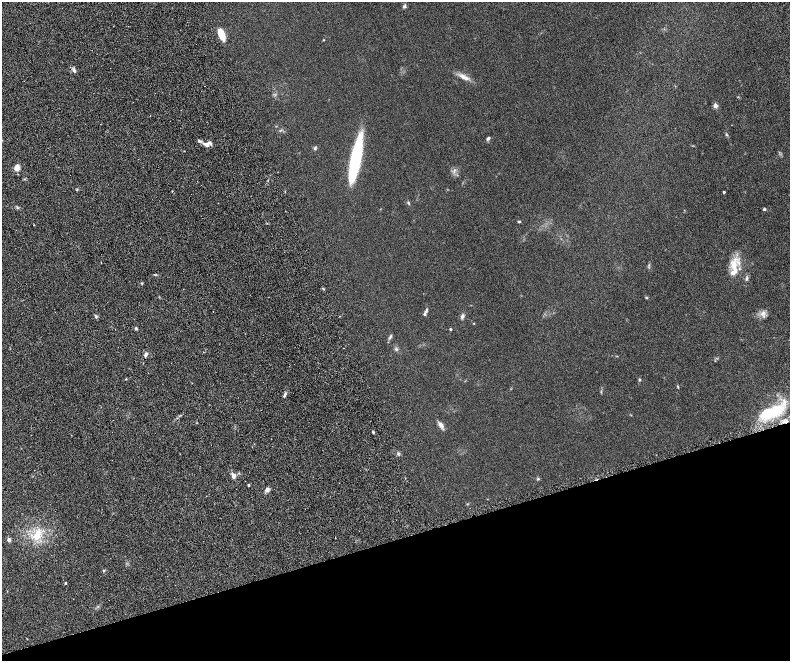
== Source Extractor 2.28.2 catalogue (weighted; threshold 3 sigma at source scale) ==
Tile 14 of 4 x 4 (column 2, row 4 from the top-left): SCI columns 1633-3208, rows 334-1650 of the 6416 x 5807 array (HDU 1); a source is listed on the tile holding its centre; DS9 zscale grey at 2 x 2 block average (1 PNG px = mean of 2 x 2 image px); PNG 792 x 663 px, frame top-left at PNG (2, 2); no overlay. Shown black and unused: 19% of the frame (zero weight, under 4 of 8 exposures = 3% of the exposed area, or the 3 px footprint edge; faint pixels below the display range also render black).
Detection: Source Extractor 2.28.2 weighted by HDU 2 'WHT'; one run over the whole footprint, this tile lists its part. Background 0.0947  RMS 0.0063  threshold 0.0258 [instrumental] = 3 sigma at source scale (4.09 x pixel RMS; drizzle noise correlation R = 1.36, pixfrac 0.8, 0.05/0.05 arcsec/px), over >= 5 px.
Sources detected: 52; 1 cosmic-ray / hot-pixel residue — not listed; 2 inside a brighter listed object's ellipse — not listed separately; the other 49 listed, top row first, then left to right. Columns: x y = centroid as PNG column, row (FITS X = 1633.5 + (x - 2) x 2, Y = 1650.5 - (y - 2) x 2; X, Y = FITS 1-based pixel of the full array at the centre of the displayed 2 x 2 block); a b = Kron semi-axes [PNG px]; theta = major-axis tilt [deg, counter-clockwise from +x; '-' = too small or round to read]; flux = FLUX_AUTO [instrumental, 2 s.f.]
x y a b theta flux
404 6 5 5 - 2.2
221 34 12 5 -68 21
323 40 3 2 - 0.79
74 70 7 4 -60 3.5
464 77 16 6 -29 9.4
715 106 5 5 - 4.1
726 135 5 3 - 1.5
488 138 6 4 48 2.7
199 141 5 3 - 2.3
206 144 6 4 -23 7.6
315 148 6 4 76 1.9
356 159 45 8 78 130
17 168 7 6 - 6.9
454 170 8 2 71 2.4
724 192 2 2 - 2.3
408 203 5 3 - 1.4
764 209 3 3 - 2.1
519 222 4 3 - 1.5
101 263 2 2 - 0.92
734 267 27 10 81 23
746 279 6 4 75 2.7
323 289 4 2 - 0.9
646 298 4 3 - 1.1
763 313 10 6 34 6.4
425 314 5 4 - 2.5
462 316 7 4 74 3.3
96 317 4 3 - 1.7
474 323 3 2 - 0.67
136 328 4 3 - 1.5
450 329 3 2 - 1.6
390 337 9 3 61 2.4
343 348 2 2 - 0.69
396 349 5 4 - 2.2
145 355 7 4 77 3.6
639 380 4 3 - 1.3
678 387 4 2 - 1
601 392 3 2 - 0.87
284 395 6 3 61 3
772 412 37 13 27 66
441 425 10 5 -58 5.8
373 432 4 3 - 1.4
233 476 6 5 - 4.7
538 479 4 3 - 1.4
248 485 2 2 - 1.8
267 490 6 5 - 4
37 536 15 9 68 21
9 540 2 2 - 10
104 570 3 3 - 1.1
66 583 4 2 - 0.77
Diffuse or blended objects may show on this block-average render without a row.